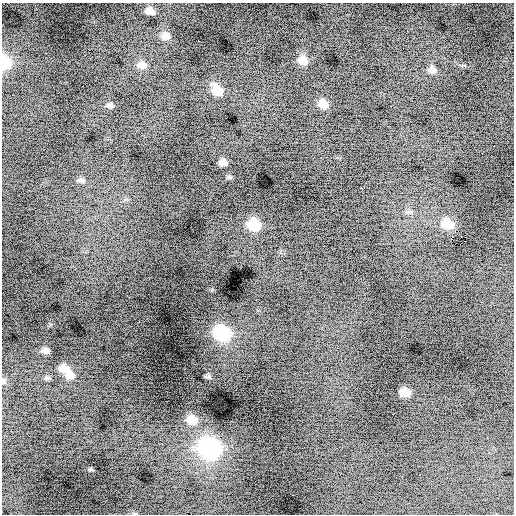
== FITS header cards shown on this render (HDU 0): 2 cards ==
NAXIS1  =                  512 / Axis length
NAXIS2  =                  512 / Axis length

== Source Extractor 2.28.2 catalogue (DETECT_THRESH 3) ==
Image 512 x 512 px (HDU 0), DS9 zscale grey, 1 PNG px = 1 image px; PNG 516 x 516 px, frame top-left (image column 1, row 512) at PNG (2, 3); no overlay
Background -1.16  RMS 1.2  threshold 3.66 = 3 sigma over >= 5 px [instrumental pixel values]
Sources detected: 37; all 37 listed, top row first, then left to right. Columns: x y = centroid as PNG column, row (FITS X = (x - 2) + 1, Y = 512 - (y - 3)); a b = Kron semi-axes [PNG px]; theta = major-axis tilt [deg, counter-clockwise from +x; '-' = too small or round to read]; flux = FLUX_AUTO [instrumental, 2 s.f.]
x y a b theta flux
150 11 12 8 -13 980
165 36 12 10 -10 850
198 41 3 2 - 580
303 61 9 8 - 1200
4 62 9 6 -74 6000
142 65 12 9 -4 780
432 70 9 7 -15 500
217 91 10 8 -43 1800
172 98 2 2 - 43
323 104 8 7 - 1200
110 105 9 5 -12 210
214 138 4 2 - 130
494 146 2 2 - 43
223 163 7 5 -5 600
369 175 2 2 - 160
81 180 12 6 -3 260
361 188 2 2 - 500
447 224 10 8 -19 2400
254 225 10 8 -22 4000
465 235 3 2 - 110
451 239 2 2 - 43
27 275 2 2 - 86
35 306 2 2 - 46
139 322 2 2 - 170
222 333 10 9 - 12000
46 351 7 5 -3 380
64 369 11 7 -13 1100
70 375 10 8 -8 760
208 377 7 4 -6 170
46 378 9 3 -5 140
3 381 8 6 -71 250
405 392 9 6 -14 1400
392 414 2 2 - 65
192 420 10 8 -18 1400
209 448 12 10 -25 32000
237 469 2 2 - 51
293 495 3 2 - 190
At the frame edge (FLAGS 8, measured only in part): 2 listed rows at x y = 4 62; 3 381